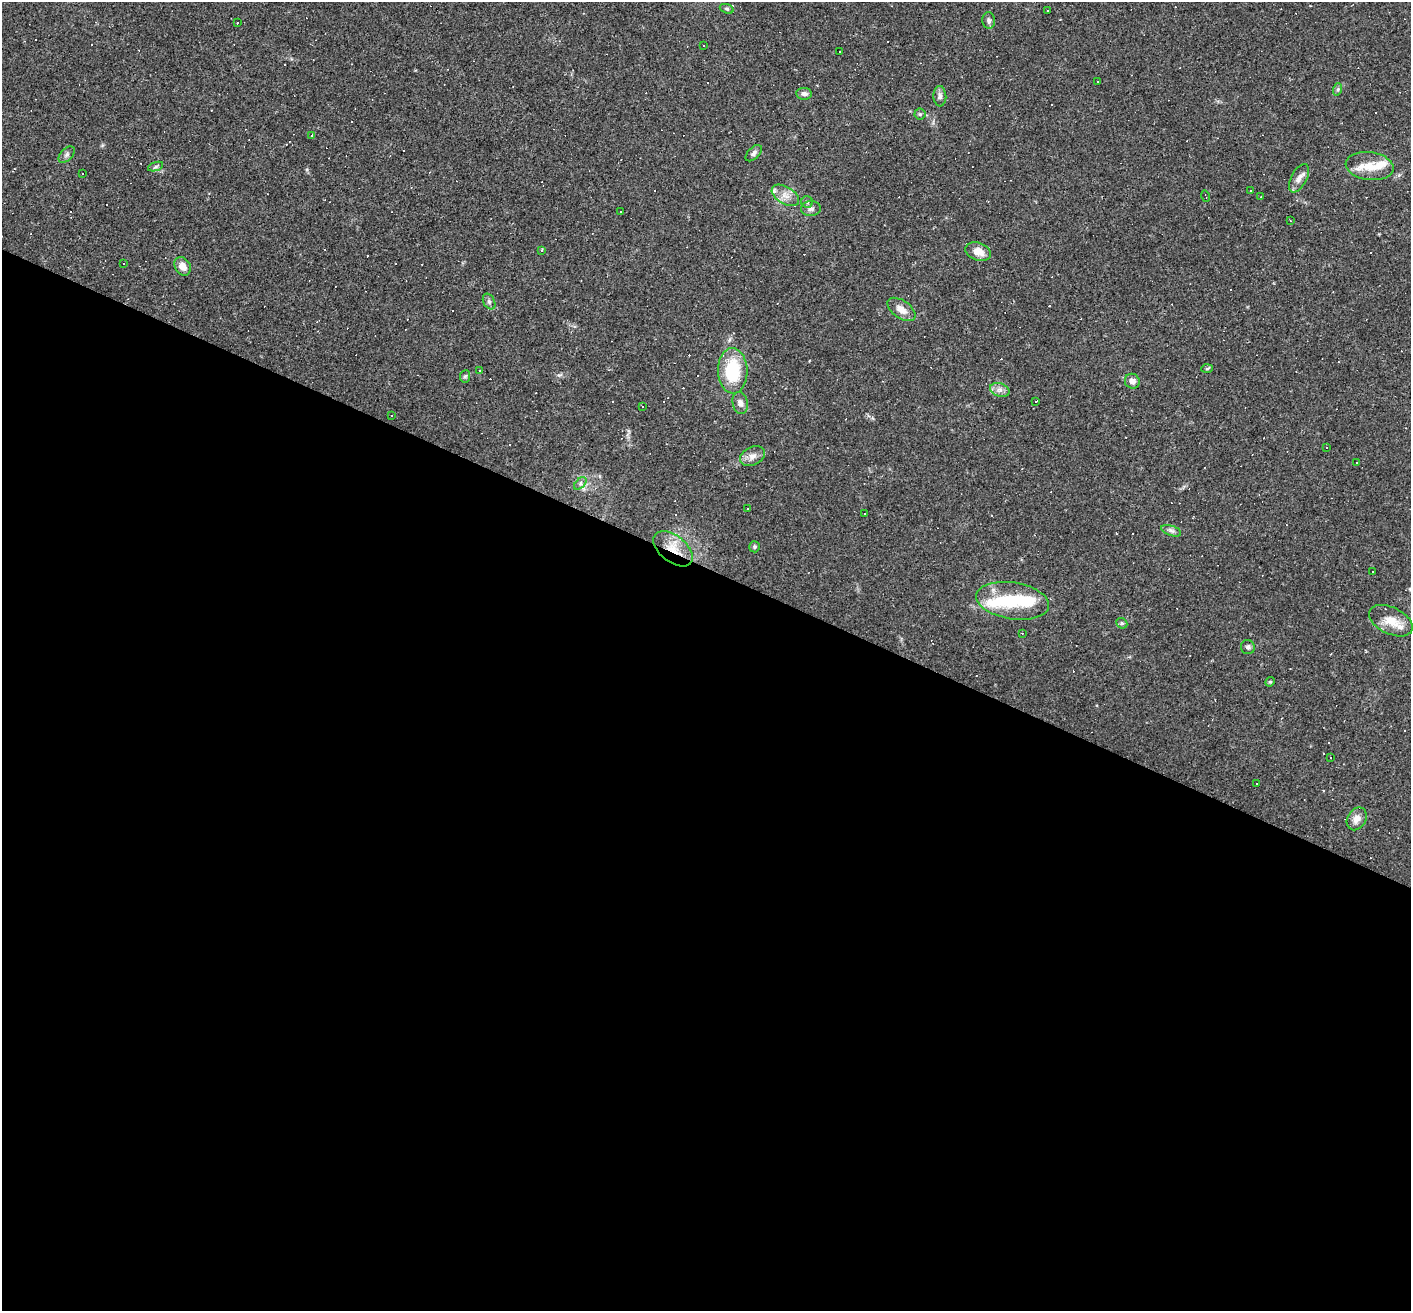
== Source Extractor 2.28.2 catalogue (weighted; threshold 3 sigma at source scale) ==
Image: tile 14 of 4 x 4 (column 2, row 4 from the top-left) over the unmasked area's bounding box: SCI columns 1409-2817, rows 137-1445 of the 5634 x 5643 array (HDU 1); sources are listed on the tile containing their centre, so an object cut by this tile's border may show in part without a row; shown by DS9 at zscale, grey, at full resolution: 1 PNG px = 1 image px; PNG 1413 x 1313 px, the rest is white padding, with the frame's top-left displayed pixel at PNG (2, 2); every listed detection drawn as its Kron ellipse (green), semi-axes under 4 PNG px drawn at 4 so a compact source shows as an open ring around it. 57% of this frame is shown black and not used: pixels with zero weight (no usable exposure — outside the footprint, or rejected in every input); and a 3 px margin inside the footprint's outer edge (the drizzle kernel's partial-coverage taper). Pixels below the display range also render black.
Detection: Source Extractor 2.28.2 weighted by HDU 2 'WHT'; one run over the whole footprint, this tile lists its part. Background 0.0469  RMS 0.006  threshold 0.0271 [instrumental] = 3 sigma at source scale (4.5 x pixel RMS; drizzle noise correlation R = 1.50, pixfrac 1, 0.05/0.05 arcsec/px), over >= 5 px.
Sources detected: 122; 1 inside a brighter object's white glare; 53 cosmic-ray / hot-pixel residue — neither listed nor drawn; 7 inside a brighter listed object's ellipse — not listed separately; the other 61 listed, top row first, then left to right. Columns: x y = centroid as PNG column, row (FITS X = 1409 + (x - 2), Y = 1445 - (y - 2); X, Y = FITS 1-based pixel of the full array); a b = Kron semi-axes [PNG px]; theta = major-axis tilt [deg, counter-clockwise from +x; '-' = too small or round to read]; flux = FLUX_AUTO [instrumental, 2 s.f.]
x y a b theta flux
727 9 7 4 -20 1
1047 11 3 2 - 0.51
989 20 8 6 -85 2
237 23 3 3 - 1.1
704 46 3 3 - 0.71
840 51 3 2 - 0.98
1097 82 3 3 - 1.4
1338 89 6 4 72 1
804 94 8 6 -7 2.2
940 96 10 6 -86 2.2
920 114 5 5 - 1
311 136 3 3 - 5.1
754 153 10 5 45 2
67 155 10 6 45 1.7
1370 166 24 14 -7 10
155 167 8 3 19 1
83 174 3 2 - 0.65
1299 178 15 7 61 4
1250 191 3 3 - 0.77
785 195 15 8 -31 5.1
1206 196 6 2 -72 0.42
1261 197 4 2 - 1.6
807 202 6 6 - 1.3
811 209 10 7 4 2.2
621 212 2 2 - 0.51
1290 221 3 3 - 0.45
542 250 3 3 - 1.5
978 252 13 9 -19 6.7
124 264 3 3 - 36
183 266 10 7 -58 4.7
489 301 8 5 -63 1.6
901 309 16 9 -35 5.8
1207 369 6 4 3 0.88
479 371 3 2 - 0.48
733 371 22 15 -88 31
465 376 6 5 - 1.1
1132 381 7 7 - 3.2
1000 390 10 6 -18 2.9
1036 401 3 3 - 1.6
740 403 11 7 -77 3.4
643 407 3 3 - 3.2
392 416 2 2 - 0.38
1326 448 3 3 - 1.8
752 456 13 9 25 4.1
1356 463 3 3 - 0.78
580 483 7 4 46 1.6
748 509 3 3 - 1.9
864 514 2 2 - 0.4
1171 531 10 5 -18 1.8
755 547 5 5 - 0.91
673 549 23 13 -38 12
1372 572 2 2 - 0.3
1013 601 37 18 -9 27
1391 621 23 13 -26 10
1122 623 6 5 - 0.97
1022 633 3 2 - 0.47
1248 647 7 7 - 1.8
1270 682 5 4 - 0.8
1331 758 3 2 - 0.45
1257 784 3 2 - 0.58
1357 819 12 9 57 4.6
Overlapping masked pixels (flux is a lower limit): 1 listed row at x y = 673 549
Unlisted compact peaks at least as high as the median listed source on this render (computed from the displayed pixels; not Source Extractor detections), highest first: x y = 559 375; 307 169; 102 145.